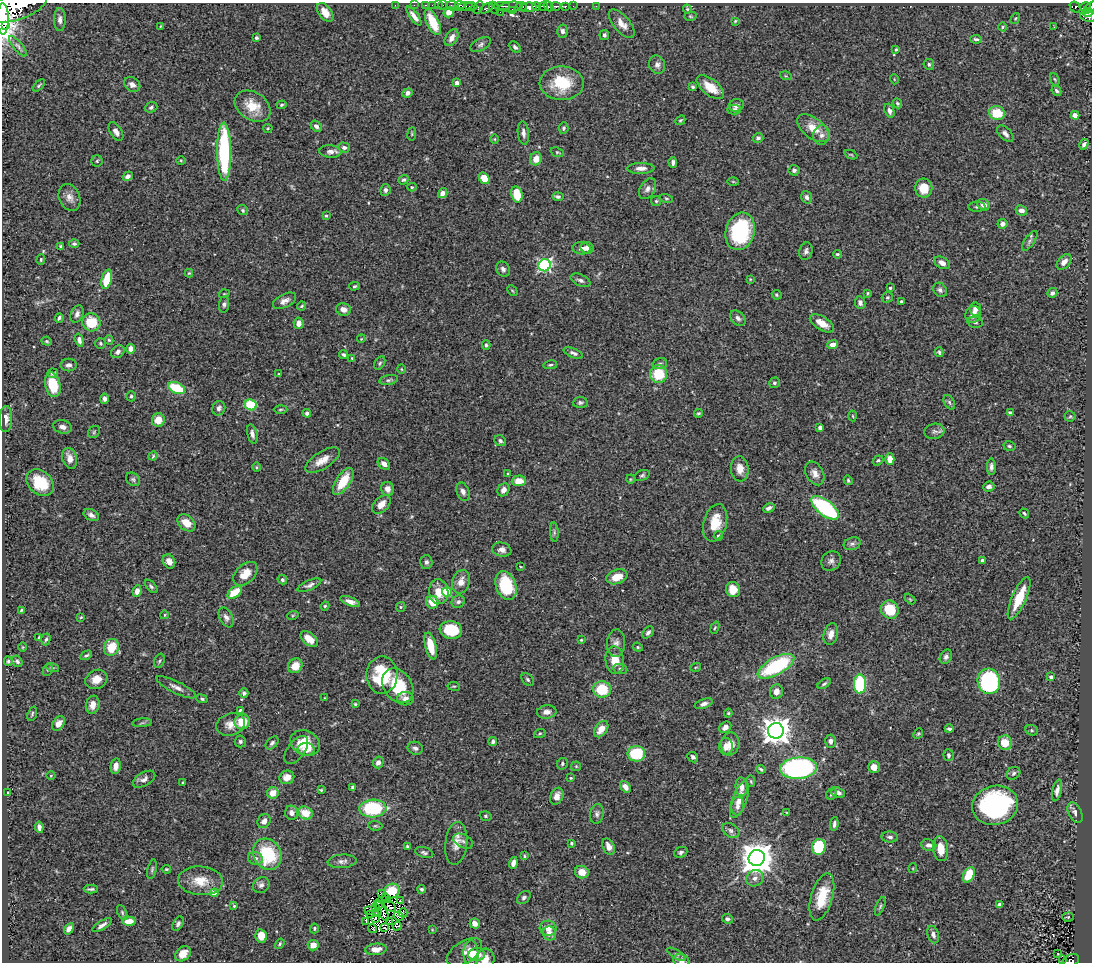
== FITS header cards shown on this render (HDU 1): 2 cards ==
NAXIS1  =                 1090
NAXIS2  =                  960

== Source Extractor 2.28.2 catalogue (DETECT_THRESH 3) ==
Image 1090 x 960 px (HDU 1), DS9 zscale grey, 1 PNG px = 1 image px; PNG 1094 x 964 px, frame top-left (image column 1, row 960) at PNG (2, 3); each listed source drawn as its Kron ellipse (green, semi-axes under 4 px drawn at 4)
Background 0.718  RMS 0.027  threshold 0.0804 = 3 sigma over >= 5 px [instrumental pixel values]
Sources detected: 469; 5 with non-positive FLUX_AUTO (blend fragments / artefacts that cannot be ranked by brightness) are neither listed nor drawn; the other 464 listed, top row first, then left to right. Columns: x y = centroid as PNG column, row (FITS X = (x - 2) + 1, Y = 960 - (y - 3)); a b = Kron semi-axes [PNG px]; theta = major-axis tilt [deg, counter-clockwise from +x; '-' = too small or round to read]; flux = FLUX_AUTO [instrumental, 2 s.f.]
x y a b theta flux
395 5 2 2 - 6.7
414 5 2 2 - 8.3
425 5 3 2 - 10
432 5 2 2 - 9
438 5 2 2 - 10
442 5 5 3 - 15
460 5 5 2 - 100
17 6 31 13 19 5700
453 6 6 4 -15 37
464 6 9 3 15 41
471 6 6 4 0 270
502 6 8 2 1 180
522 6 5 3 - 410
536 6 4 3 - 260
543 6 4 3 - 300
548 6 6 4 -50 200
556 6 5 3 - 150
565 6 3 3 - 58
573 6 2 2 - 8.7
596 6 2 2 - 6.2
478 7 7 4 61 52
511 7 11 5 7 250
528 7 8 4 4 490
1075 7 6 5 - 92
1085 7 6 4 10 140
486 8 7 3 29 100
494 8 6 4 -62 120
1090 8 8 3 39 190
687 9 4 4 - 1.9
512 11 4 3 - 100
325 12 10 6 -52 21
449 12 5 5 - 11
500 12 2 2 - 7.1
1088 12 5 3 - 170
414 16 11 4 -54 10
690 16 6 4 -3 2.3
1089 16 8 5 -8 270
3 19 15 6 -89 3500
1015 19 6 3 58 2
60 20 11 6 -90 7.1
735 21 4 3 - 1.7
433 22 14 6 -65 45
622 24 17 8 -49 17
5 25 2 2 - 11000
160 26 3 2 - 1.2
1002 27 4 3 - 1.8
1054 27 3 2 - 1.4
562 31 6 5 - 6.3
604 35 5 5 - 4
256 38 3 3 - 3.7
452 38 9 6 59 13
976 39 6 4 -10 3.8
481 44 11 6 29 5.6
18 46 13 4 -51 5.6
515 47 7 4 -45 4.6
896 50 4 3 - 2
929 64 5 5 - 4.1
657 65 9 8 - 7.5
786 76 6 4 -17 2.5
894 79 5 3 - 1.3
1055 79 6 4 -68 2.3
457 83 4 4 - 9.8
562 83 22 17 -2 70
132 84 9 6 -34 9.4
39 85 7 4 44 2.8
693 87 4 3 - 2.9
710 87 16 8 -38 30
1056 91 5 4 - 3.6
407 93 5 4 - 6.7
897 103 5 4 - 2.9
282 105 5 4 - 2.5
736 105 7 6 - 8
253 106 19 14 -31 36
151 107 6 5 - 4.1
734 109 7 5 0 4.5
889 111 7 4 -70 5.8
997 113 8 7 - 45
1075 115 4 4 - 20
680 120 5 3 - 2.2
316 126 6 5 - 5.8
268 128 4 4 - 2.1
563 128 6 5 - 3.2
813 128 18 10 -38 28
116 132 10 6 -59 8.6
523 133 12 5 -83 7.7
412 134 7 3 82 2
1005 134 10 5 -44 6.6
822 135 10 8 79 9.3
758 138 5 4 - 4.1
495 139 5 3 - 1.8
1084 144 5 4 - 4.8
344 147 6 5 - 5.1
224 152 29 7 -89 200
330 152 11 6 -3 8.7
557 152 7 4 -18 2.6
851 155 7 3 -24 2.1
536 159 6 5 - 18
181 160 5 3 - 1.7
97 161 6 5 - 2.9
673 162 5 3 - 5.2
641 168 13 5 1 9.7
794 170 5 5 - 5.3
128 176 5 4 - 6.8
484 178 6 5 - 30
404 180 5 4 - 3.6
733 182 6 4 -2 2
412 187 4 4 - 2.3
924 188 9 8 - 32
647 189 11 7 59 8.6
385 190 6 5 - 5.4
443 193 5 4 - 12
517 194 8 5 -77 43
69 197 14 10 -67 14
558 197 5 4 - 4.8
807 197 6 5 - 5.6
666 198 7 4 -13 2.4
656 201 5 5 - 2.8
983 205 6 5 - 11
977 207 8 5 0 3.5
243 210 5 4 - 2.9
1021 210 6 5 - 9.4
326 216 3 2 - 2
1002 224 5 5 - 8.7
740 231 19 14 74 140
1030 241 12 5 55 5.9
74 244 5 4 - 3.4
61 247 4 3 - 3.6
582 248 9 6 -2 9.1
587 248 6 5 - 8.3
806 251 9 6 76 5.6
837 254 4 3 - 2.7
41 260 5 4 - 2.5
1064 262 9 5 49 10
942 263 8 5 -28 9.2
545 265 6 6 - 310
503 269 8 6 -54 6.8
189 273 4 4 - 2.1
107 279 10 5 75 53
750 279 4 3 - 1.5
580 280 10 5 -24 5.7
355 286 5 4 - 2.8
890 288 3 3 - 3.1
940 290 8 6 -52 6
512 291 6 3 -45 1.9
868 293 4 3 - 1.8
1052 293 5 4 - 4.9
224 294 5 3 - 1.5
777 295 5 4 - 2.7
887 297 6 5 - 2.7
285 301 12 6 27 9.8
901 301 3 3 - 2.7
860 303 6 5 - 5.3
224 304 8 5 82 4.3
302 306 5 3 - 2.2
343 309 7 6 - 11
975 309 7 5 -85 9.3
77 314 9 6 68 6.8
973 314 8 7 - 14
59 318 5 3 - 3.7
738 318 9 6 -45 6.2
91 322 9 9 - 45
975 322 8 5 -10 4.3
299 323 5 5 - 9.6
822 323 13 6 -32 21
361 339 4 3 - 1.3
79 340 6 4 -74 6.4
109 340 4 4 - 2.1
47 341 5 4 - 2.5
101 343 5 5 - 2.5
486 345 4 4 - 3
833 345 5 4 - 14
131 349 5 4 - 13
118 352 7 5 38 6
939 352 5 4 - 2.8
573 353 10 4 -22 5.2
344 355 4 3 - 3.4
352 358 4 3 - 1.8
380 363 7 4 60 3.2
660 364 7 5 18 3.7
69 365 8 6 0 6.4
550 365 7 4 11 3
401 369 5 3 - 1.5
53 373 5 5 - 3.6
279 374 4 3 - 1.6
659 374 9 8 - 57
389 380 9 5 10 4
774 383 5 5 - 3.6
53 385 12 7 -77 55
177 388 9 5 -23 75
131 396 5 5 - 3.1
104 399 5 4 - 5.3
580 402 7 5 3 4
949 402 8 5 -61 3.7
251 405 6 5 - 66
219 408 7 6 - 6.1
280 409 7 3 2 2.4
307 413 4 4 - 5.2
698 413 4 4 - 2.7
1010 413 4 3 - 5.7
853 416 5 3 - 1.6
1070 416 5 5 - 2.5
6 419 13 6 89 12
158 420 7 6 - 23
63 427 9 6 -14 9
820 427 4 4 - 4.9
934 431 10 7 11 6.7
94 432 7 5 49 2.5
252 434 10 5 -77 7.3
500 441 6 5 - 4.7
1009 446 6 4 -16 3.1
153 456 5 3 - 2
70 458 11 7 -74 15
890 459 6 4 88 20
322 460 19 8 32 21
878 460 6 4 37 3
384 464 7 5 -37 9.9
257 467 5 3 - 1.8
991 467 8 4 89 5.8
740 469 12 9 -85 17
508 473 4 3 - 1.4
815 473 13 8 -61 13
642 475 8 5 22 3.6
133 479 8 6 -39 4.2
630 479 4 3 - 1.5
848 480 5 4 - 2.5
343 481 15 7 57 46
519 481 7 5 3 23
40 483 15 11 -42 51
989 487 6 5 - 7.7
387 489 7 6 - 11
503 490 7 5 54 8.5
463 492 9 6 -66 7
381 504 11 7 44 16
769 508 6 4 27 6.2
825 508 16 7 -38 200
1024 513 5 3 - 2.5
91 515 8 5 -25 6.8
186 523 10 7 -41 21
715 523 19 11 76 40
554 532 9 3 -86 3.7
718 536 5 4 - 4.6
852 544 9 6 18 5.1
502 550 9 7 -10 8.5
982 560 3 3 - 4.1
169 561 7 6 - 12
831 561 10 9 - 7.6
426 562 7 6 - 5.3
521 567 4 2 - 1.3
245 574 14 9 44 26
617 577 11 7 19 24
282 580 5 4 - 4
461 582 12 8 73 15
309 585 13 5 23 6.7
151 586 8 4 -48 3.7
506 586 15 10 -70 96
733 590 7 7 - 29
137 591 6 4 81 11
235 592 8 5 38 36
439 592 12 9 -83 24
447 592 5 5 - 94
1019 598 23 7 66 47
910 599 6 3 -45 1.9
350 601 10 4 -21 9.7
432 602 6 6 - 27
458 602 7 6 - 5.3
325 606 4 4 - 2.1
401 607 5 4 - 2.2
22 610 4 3 - 2.5
890 610 9 8 - 60
164 615 4 3 - 1.4
293 615 6 3 19 2
81 617 3 3 - 1.7
226 617 10 6 -64 7.9
715 628 6 4 69 2.5
451 630 11 9 -8 73
648 632 7 4 46 4.7
831 634 11 7 76 14
39 637 3 3 - 2.7
46 639 6 4 70 3.3
309 639 10 6 -40 21
581 640 4 4 - 1.7
616 643 14 9 87 9.9
431 646 14 5 -76 39
23 647 5 3 - 1.5
111 647 8 7 - 40
638 647 5 4 - 2.5
86 655 6 4 28 3.4
946 657 7 5 60 5.7
615 660 14 9 -85 29
8 661 5 4 - 3.2
17 661 6 4 -54 4.7
159 661 7 5 72 3.3
295 666 8 6 53 24
776 666 20 8 29 170
696 667 5 3 - 1.8
53 668 6 4 -17 2.5
620 669 7 5 -9 3.9
48 670 6 4 61 3
382 675 18 15 89 95
1051 677 4 3 - 6.8
96 679 11 9 27 18
528 679 7 5 -51 3.4
989 681 13 11 -76 270
824 684 7 3 34 3.3
860 684 9 6 -89 160
398 686 18 14 -56 71
454 686 6 3 -7 2
176 687 22 6 -26 11
602 689 9 8 - 74
776 692 7 6 - 12
244 693 4 4 - 4.4
325 698 3 2 - 1.2
202 699 6 4 -21 3.1
405 699 8 6 2 9.8
355 704 4 3 - 1.9
704 704 9 4 18 6.8
93 705 9 6 78 13
240 710 3 3 - 2
547 712 10 6 7 9.1
728 713 4 3 - 2
32 714 7 4 70 2.9
242 722 8 7 - 36
58 723 8 5 54 11
142 723 10 3 4 3.5
231 724 15 11 18 16
725 727 6 5 - 8
601 729 9 6 55 19
949 729 4 3 - 3.4
1032 730 6 5 - 2.8
776 731 8 7 - 2300
540 733 6 4 18 2.3
918 733 6 4 48 2.3
493 741 4 3 - 4.4
830 741 6 5 - 7
240 742 6 5 - 3.9
272 743 7 5 47 4.5
305 743 15 12 -27 46
1005 743 7 7 - 28
730 744 11 9 80 18
726 746 8 7 - 12
415 748 7 6 - 5.8
306 749 8 6 -3 14
296 750 16 8 54 6.8
636 754 9 8 - 83
948 755 6 5 - 4.2
693 757 6 4 -44 4.9
378 762 6 5 - 7.6
562 764 6 5 - 3
116 766 8 5 80 12
576 766 5 5 - 2.3
874 767 6 6 - 12
798 768 18 10 4 370
761 769 5 3 - 2.9
1013 773 7 6 - 4.5
51 775 4 3 - 1.5
287 777 7 6 - 15
571 778 4 3 - 2.3
144 779 12 7 29 8.2
751 781 6 3 -82 1.8
183 783 3 3 - 2.4
352 787 4 3 - 3.1
625 787 6 4 -52 9.6
741 787 9 6 -86 11
321 790 4 3 - 1.9
1057 790 11 4 77 8.8
838 792 7 5 -21 6.8
8 793 4 3 - 2.7
273 793 6 6 - 19
832 794 6 5 - 4.5
557 796 9 6 67 12
739 800 19 7 69 18
995 805 23 19 13 320
737 806 9 6 86 7.6
373 809 13 9 3 130
787 812 4 2 - 1.5
292 813 7 6 - 7.8
305 813 8 6 -21 30
1075 813 11 6 -64 8.2
597 814 10 6 82 6
486 816 6 4 -17 2.5
264 821 7 6 - 10
834 824 7 3 84 5.2
375 826 7 5 -6 3.1
39 827 5 4 - 5.9
731 831 9 6 -33 6
890 837 8 5 -6 5.8
463 841 11 6 -28 6.9
456 843 21 11 83 21
571 843 3 3 - 2.3
929 845 7 5 -8 6.6
407 847 3 3 - 2.9
609 847 9 5 -66 14
819 847 8 6 73 92
941 849 12 7 -82 25
681 852 7 5 22 4.4
424 853 9 5 -15 4.5
267 854 16 13 -63 100
524 856 4 3 - 2.1
255 858 7 6 - 7.6
757 858 8 8 - 3600
342 861 14 6 4 8
513 863 6 4 73 8.4
913 868 5 3 - 1.5
152 869 10 4 77 3.5
166 869 5 3 - 2.3
582 872 7 6 - 21
969 875 8 5 63 48
755 878 9 8 - 9.5
200 881 22 14 -4 37
261 885 9 7 38 7.3
91 889 7 3 -2 3.6
422 889 4 3 - 3.6
392 891 8 7 - 42
214 893 4 4 - 15
381 893 4 2 - 2.4
822 897 24 10 73 55
386 898 5 2 - 1.5
524 898 8 5 42 4.2
400 901 3 2 - 0.63
378 904 5 2 - 0.66
999 905 4 4 - 5.5
234 906 4 4 - 2.1
390 906 7 3 -44 0.27
880 906 10 4 67 3.4
376 908 2 2 - 1.5
369 910 3 2 - 2.5
382 911 11 2 -61 0.71
122 912 8 4 -65 3
377 913 3 2 - 1.3
403 913 4 2 - 0.52
370 914 3 2 - 2.2
399 916 5 2 - 1.2
1068 917 6 4 2 2.1
375 918 3 2 - 2
727 919 5 4 - 5.4
129 921 7 4 2 18
366 921 3 2 - 1.8
390 922 3 2 - 2.4
475 923 5 5 - 11
178 924 8 5 60 4.4
102 925 11 4 32 7.1
397 926 4 2 - 2.6
314 928 5 3 - 2.2
384 928 2 2 - 0.44
548 928 8 7 - 12
69 929 6 4 56 7.7
373 929 5 2 - 0.33
432 930 3 2 - 1.2
549 933 7 6 - 12
933 935 9 5 -73 6.5
261 936 7 5 -78 25
280 944 5 4 - 2.4
313 945 5 5 - 18
376 949 10 5 5 17
464 952 20 11 32 14
471 953 13 7 -87 16
1058 953 3 2 - 3.6
183 954 9 6 43 18
676 954 10 2 -30 2.9
477 955 8 6 4 29
485 959 10 9 - 15
1062 960 3 3 - 5.2
1071 960 8 6 27 110
681 961 8 6 -22 7.7
At the frame edge (FLAGS 8, measured only in part): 6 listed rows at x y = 17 6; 1090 8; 3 19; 485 959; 1071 960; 681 961
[5 non-positive-flux detections neither listed nor drawn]